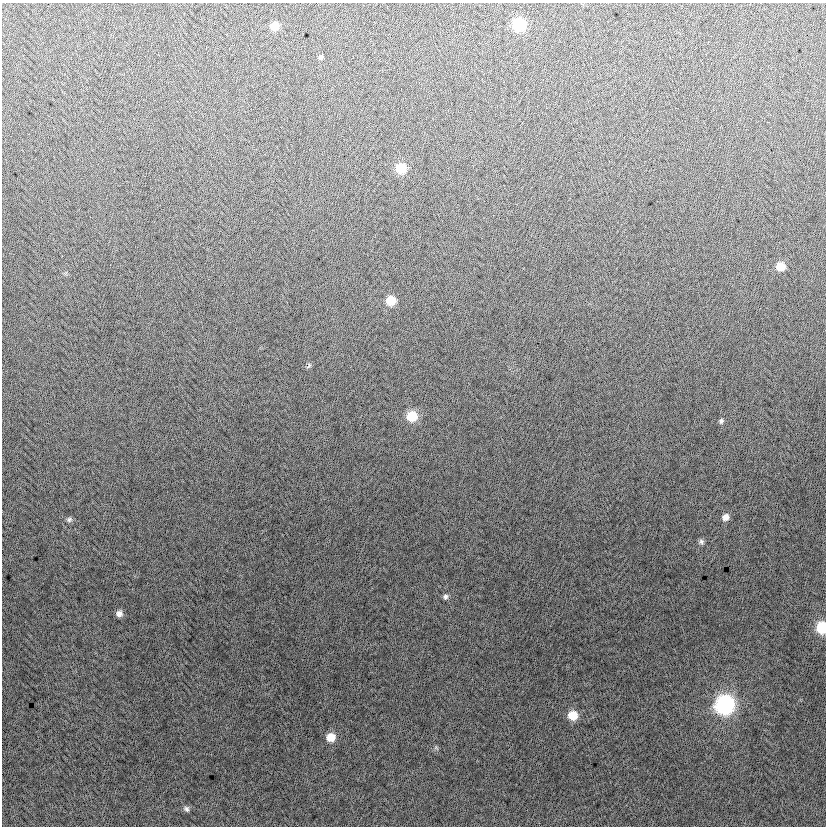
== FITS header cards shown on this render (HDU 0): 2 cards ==
NAXIS1  =                  824
NAXIS2  =                  824

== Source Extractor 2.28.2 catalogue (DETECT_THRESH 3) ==
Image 824 x 824 px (HDU 0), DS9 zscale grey, 1 PNG px = 1 image px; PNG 828 x 828 px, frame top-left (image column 1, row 824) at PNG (2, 3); no overlay
Background -2.19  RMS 13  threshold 37.9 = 3 sigma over >= 5 px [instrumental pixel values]
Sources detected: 20; all 20 listed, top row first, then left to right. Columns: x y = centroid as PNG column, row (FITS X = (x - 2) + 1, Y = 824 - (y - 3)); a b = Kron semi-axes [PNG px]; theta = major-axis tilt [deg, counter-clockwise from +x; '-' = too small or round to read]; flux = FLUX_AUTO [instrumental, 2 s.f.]
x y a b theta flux
519 24 8 8 - 60000
275 26 8 7 - 12000
321 57 6 5 - 1800
401 168 8 8 - 26000
780 266 8 7 - 13000
391 300 8 7 - 20000
309 365 9 5 65 1500
412 416 9 9 - 22000
721 421 6 6 - 1800
725 517 8 7 - 5200
69 520 8 7 - 2100
701 542 7 7 - 2400
445 597 7 6 - 2500
119 613 8 7 - 4200
822 627 8 7 - 41000
724 705 10 9 - 270000
573 715 8 8 - 19000
331 737 9 8 - 12000
436 748 8 4 -37 1400
186 809 8 7 - 2500
At the frame edge (FLAGS 8, measured only in part): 1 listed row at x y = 822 627